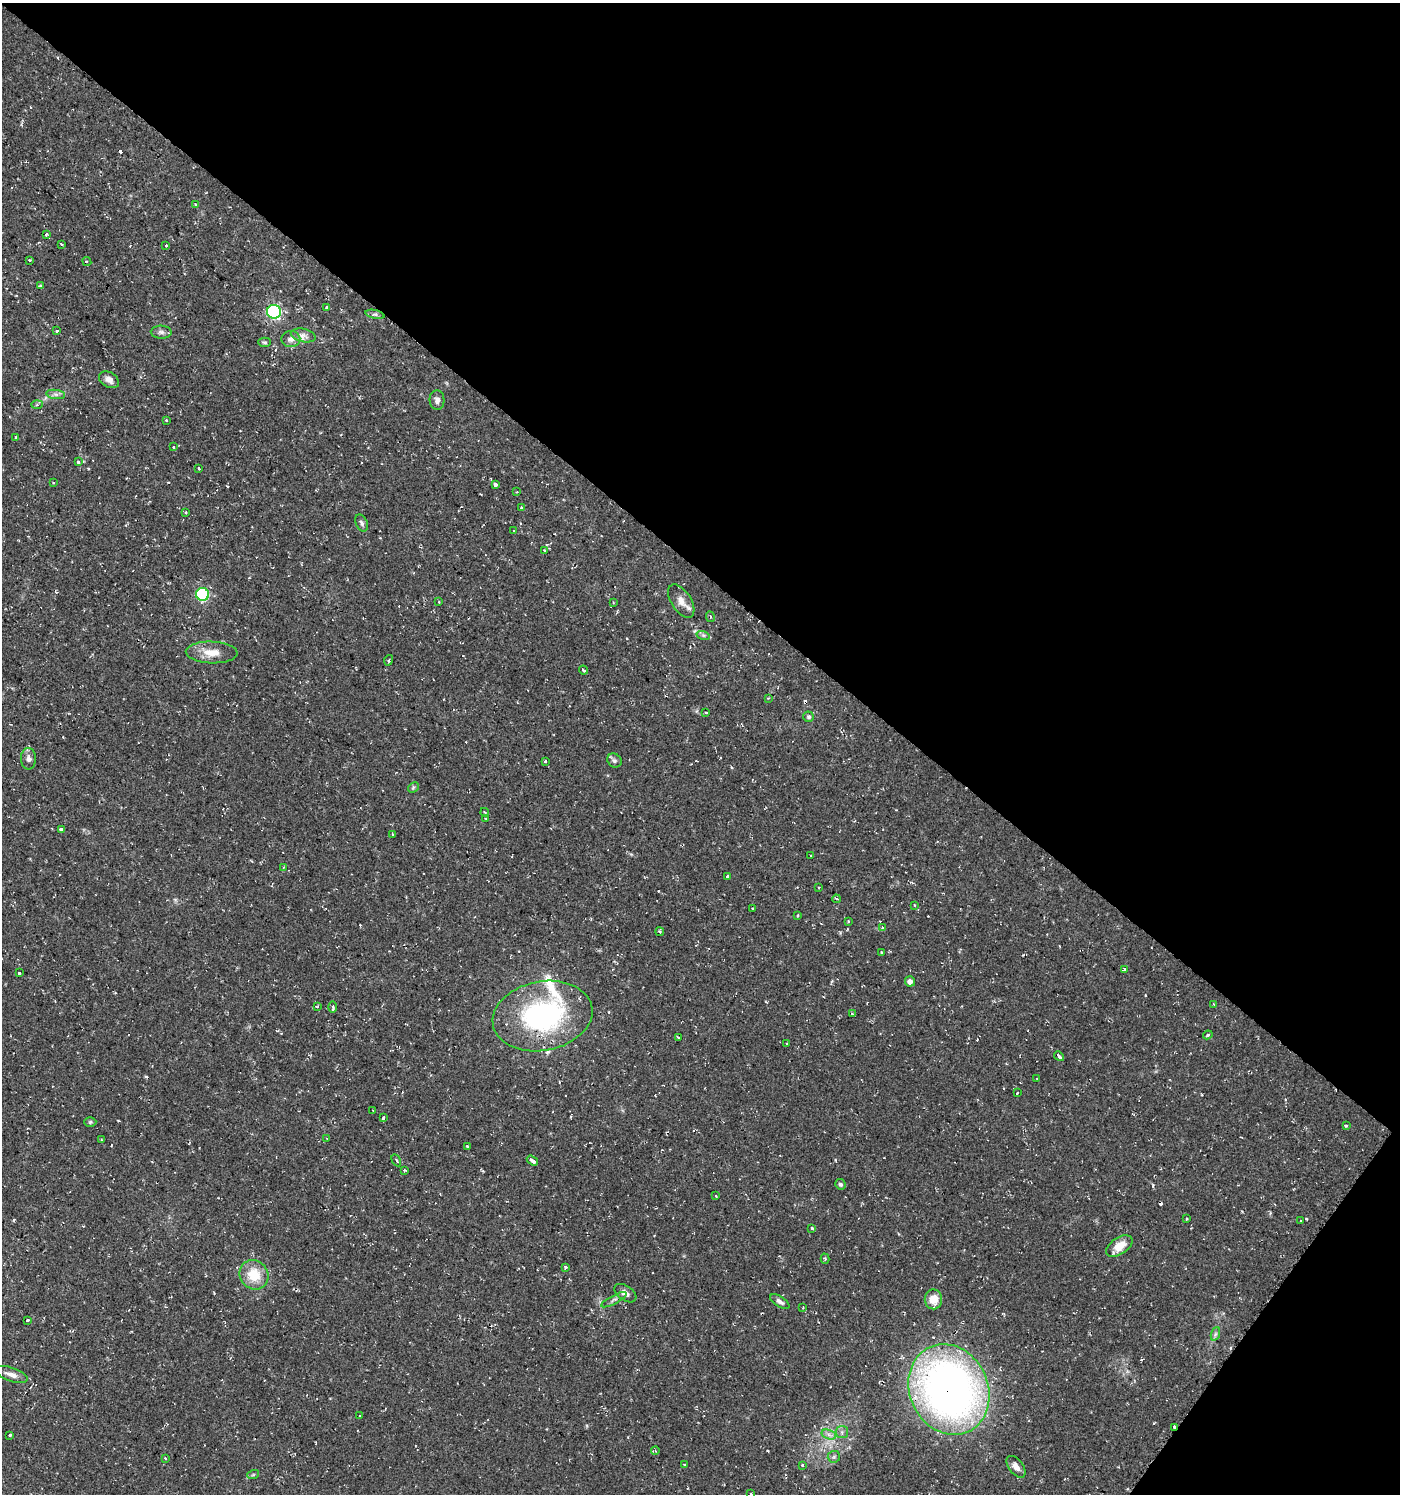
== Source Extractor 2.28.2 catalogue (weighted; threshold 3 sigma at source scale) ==
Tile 8 of 4 x 4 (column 4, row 2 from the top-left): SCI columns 4442-5839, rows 2985-4476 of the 6013 x 5974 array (HDU 1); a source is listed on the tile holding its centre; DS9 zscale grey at full resolution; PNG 1402 x 1496 px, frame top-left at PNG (2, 3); each listed source drawn as its Kron ellipse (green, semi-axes under 4 px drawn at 4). Shown black and unused: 41% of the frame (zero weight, under 2 of 3 exposures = <1% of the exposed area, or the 3 px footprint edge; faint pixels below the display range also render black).
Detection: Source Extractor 2.28.2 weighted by HDU 2 'WHT'; one run over the whole footprint, this tile lists its part. Background 0.0374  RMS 0.004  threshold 0.018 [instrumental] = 3 sigma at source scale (4.5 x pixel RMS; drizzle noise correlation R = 1.50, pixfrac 1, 0.0396/0.0396 arcsec/px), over >= 5 px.
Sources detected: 137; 17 cosmic-ray / hot-pixel residue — neither listed nor drawn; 1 inside a brighter listed object's ellipse — not listed separately; the other 119 listed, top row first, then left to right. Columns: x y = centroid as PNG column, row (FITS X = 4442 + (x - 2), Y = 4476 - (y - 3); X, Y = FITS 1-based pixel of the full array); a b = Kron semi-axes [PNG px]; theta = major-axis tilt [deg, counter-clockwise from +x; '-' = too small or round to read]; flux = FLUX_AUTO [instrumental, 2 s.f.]
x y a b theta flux
195 204 3 3 - 0.26
46 235 4 3 - 0.7
61 244 3 3 - 0.35
166 245 3 3 - 1.4
29 260 3 3 - 0.82
87 261 5 4 - 0.74
41 286 3 3 - 4.2
327 308 4 3 - 1.4
274 312 7 7 - 64
375 314 9 4 -13 1.1
57 331 3 3 - 1.5
161 332 10 6 -1 1.4
303 335 13 6 -13 1.8
291 339 9 8 - 1.9
265 342 6 4 -2 0.67
109 380 11 7 -31 2.5
56 394 9 4 -8 1.3
437 400 10 7 -86 1.7
37 405 5 4 - 0.63
166 420 3 3 - 0.61
15 437 3 3 - 1.1
173 447 3 2 - 0.59
78 462 3 3 - 3
199 468 3 3 - 1.7
53 483 3 2 - 0.56
495 484 4 4 - 2.3
517 492 3 2 - 0.42
521 507 3 2 - 0.57
185 512 3 3 - 0.45
362 523 9 6 -64 1.2
514 531 2 2 - 0.34
544 550 3 2 - 0.34
202 594 6 6 - 45
681 601 19 10 -57 3.7
439 602 3 3 - 0.26
613 603 3 2 - 0.3
710 617 5 3 - 0.44
703 635 7 4 -18 0.76
212 652 26 11 -2 5.9
389 660 5 3 - 0.47
583 670 5 3 - 1.2
768 698 3 3 - 0.31
706 713 4 2 - 0.36
809 717 5 5 - 0.87
28 759 11 7 -89 1.8
614 760 7 6 - 1.1
545 761 4 3 - 0.4
413 788 6 4 45 0.62
485 812 4 3 - 0.64
486 819 4 3 - 0.65
61 829 3 3 - 6.7
393 834 3 2 - 0.41
811 855 3 2 - 0.56
284 867 4 3 - 0.37
728 876 4 3 - 3
819 887 3 2 - 0.42
836 899 4 3 - 0.71
914 905 4 2 - 0.29
753 909 3 3 - 0.54
798 916 4 3 - 0.53
848 921 3 3 - 0.57
882 927 4 3 - 0.81
660 932 4 3 - 0.48
882 952 3 3 - 1.2
1125 969 3 3 - 2
19 973 3 3 - 2.5
910 981 5 5 - 2.1
1214 1004 3 2 - 0.37
317 1007 4 2 - 0.36
333 1007 6 4 -90 0.98
852 1014 4 3 - 1.7
542 1016 50 34 11 71
1208 1035 5 3 - 0.62
679 1038 4 3 - 1.8
787 1044 3 3 - 0.7
1059 1056 5 3 - 3.3
1037 1079 3 2 - 0.39
1017 1093 3 3 - 1.5
373 1110 3 2 - 0.38
383 1118 4 3 - 3.5
90 1122 6 5 - 0.6
1346 1126 4 3 - 0.54
327 1138 3 2 - 0.48
102 1140 3 2 - 0.47
467 1146 4 3 - 0.41
396 1160 6 3 -61 0.53
532 1161 6 3 -34 4.1
405 1170 4 3 - 0.9
841 1184 5 5 - 0.99
716 1196 3 2 - 0.77
1186 1219 4 2 - 0.3
1301 1221 3 3 - 0.44
812 1228 3 3 - 2.4
1119 1246 15 8 35 5.6
825 1259 5 4 - 0.65
565 1267 4 3 - 0.86
254 1275 15 14 - 9.7
625 1293 12 7 -34 2.1
933 1299 10 8 -88 5
614 1300 14 3 28 1
780 1301 11 5 -33 1.4
803 1308 3 3 - 0.29
27 1320 3 3 - 1.1
1215 1334 7 4 71 0.94
11 1375 17 6 -19 2.6
949 1389 46 39 -65 250
360 1416 3 3 - 0.78
1174 1427 3 2 - 0.56
842 1432 6 6 - 1.1
10 1435 3 3 - 1.9
829 1435 7 4 -19 1.3
655 1451 4 3 - 0.36
834 1457 6 6 - 0.84
165 1458 3 3 - 0.58
684 1464 3 2 - 0.5
802 1465 3 3 - 1.1
1016 1467 12 7 -53 2.7
253 1475 6 4 18 0.52
751 1494 3 3 - 0.32
Overlapping masked pixels (flux is a lower limit): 4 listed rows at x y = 542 1016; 1059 1056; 949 1389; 1174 1427
Isophote crosses this tile's border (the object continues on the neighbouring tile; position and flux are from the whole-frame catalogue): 1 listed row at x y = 751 1494
Unlisted compact peaks at least as high as the median listed source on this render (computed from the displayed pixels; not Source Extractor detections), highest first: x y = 1153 1185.